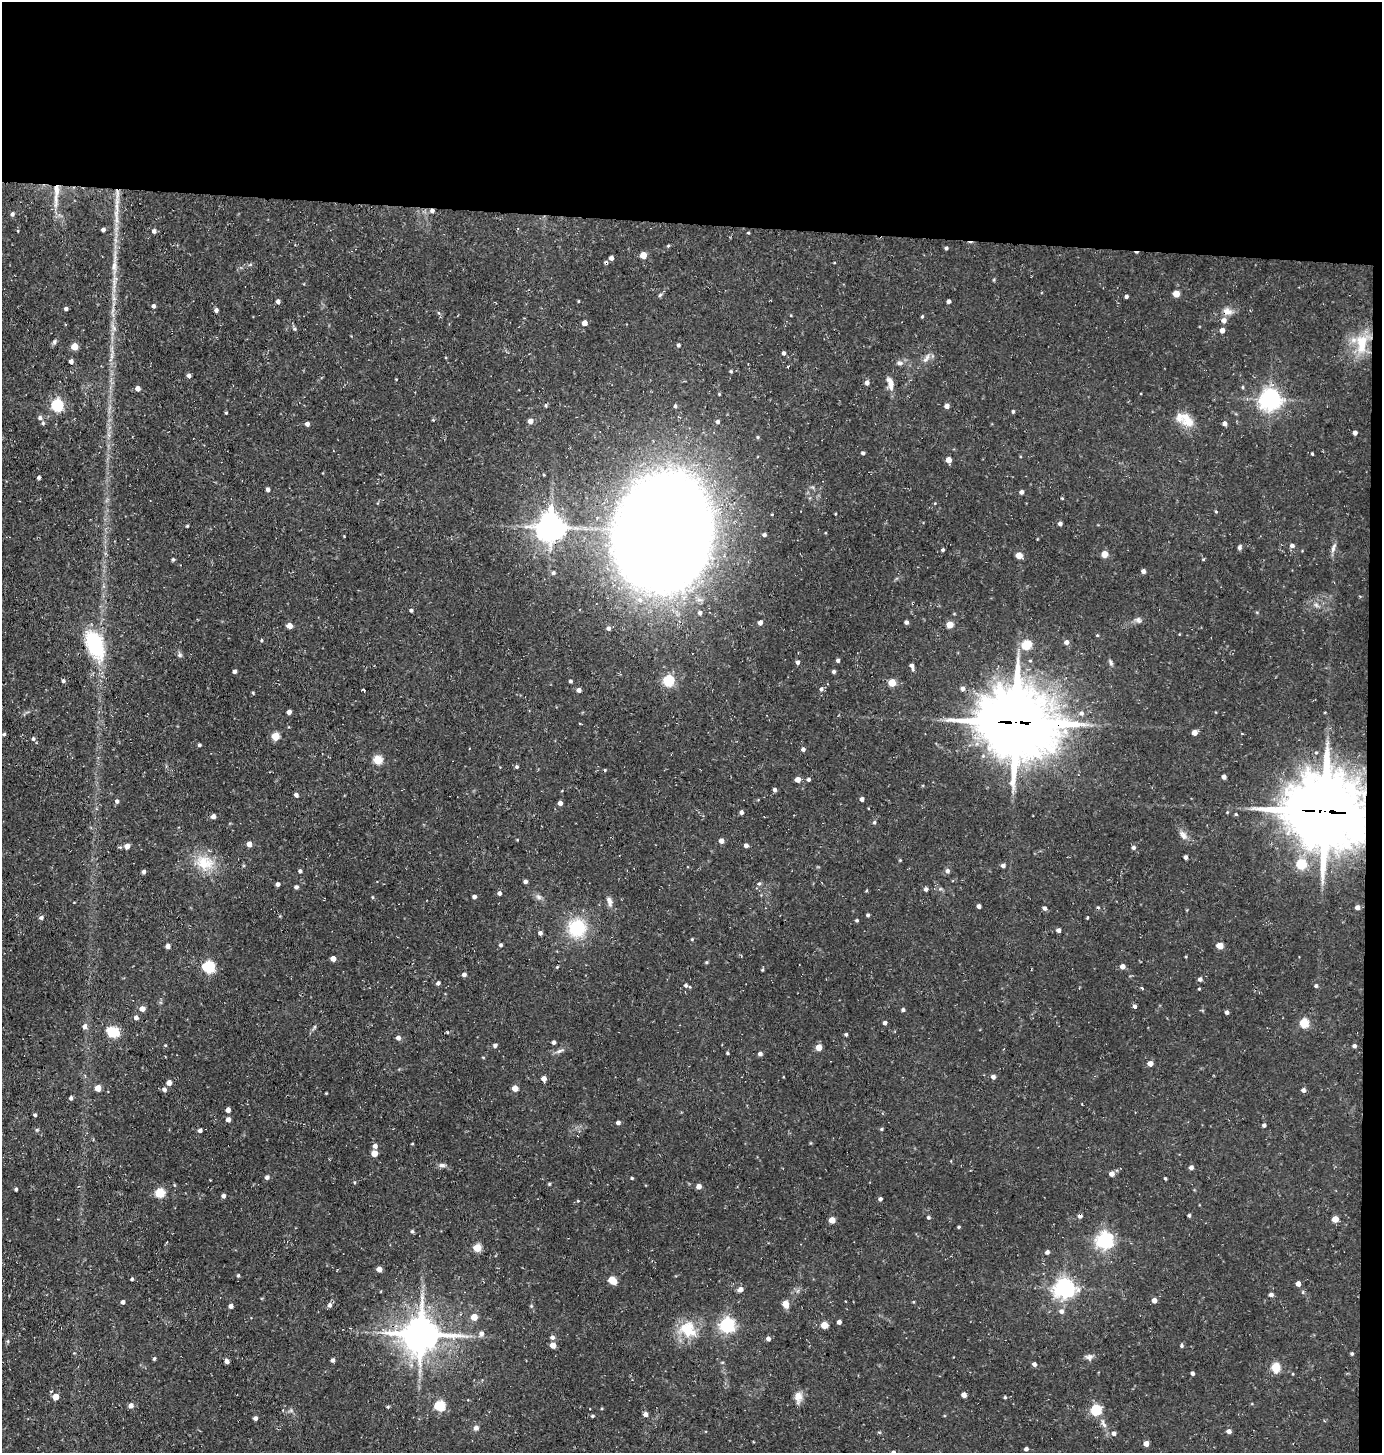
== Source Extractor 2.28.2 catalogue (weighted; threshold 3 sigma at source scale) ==
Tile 3 of 3 x 3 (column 3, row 1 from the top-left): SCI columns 2901-4280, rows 2905-4355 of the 4385 x 4355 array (HDU 1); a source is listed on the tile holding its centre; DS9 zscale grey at full resolution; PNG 1384 x 1455 px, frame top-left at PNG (2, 2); no overlay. Shown black and unused: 16% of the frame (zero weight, under 3 of 4 exposures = <1% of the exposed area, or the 3 px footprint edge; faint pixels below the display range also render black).
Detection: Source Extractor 2.28.2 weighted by HDU 2 'WHT'; one run over the whole footprint, this tile lists its part. Background 0.0929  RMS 0.0063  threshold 0.0282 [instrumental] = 3 sigma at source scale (4.5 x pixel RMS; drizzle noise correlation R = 1.50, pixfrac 1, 0.05/0.05 arcsec/px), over >= 5 px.
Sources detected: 314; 5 cosmic-ray / hot-pixel residue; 1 long thin detection or spike segment (spike, bleed or trail) — not listed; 5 inside a brighter listed object's ellipse — not listed separately; the other 303 listed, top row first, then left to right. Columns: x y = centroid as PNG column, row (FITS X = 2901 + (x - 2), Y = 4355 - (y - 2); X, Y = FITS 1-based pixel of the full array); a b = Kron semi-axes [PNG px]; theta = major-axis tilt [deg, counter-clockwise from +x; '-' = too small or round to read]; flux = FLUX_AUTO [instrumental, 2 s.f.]
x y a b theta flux
56 192 36 7 86 11
432 211 4 4 - 2.1
12 214 5 4 - 1.6
103 230 4 4 - 1.5
18 231 5 3 - 0.51
154 231 5 4 - 2
748 233 4 3 - 0.58
668 246 4 4 - 0.72
946 248 4 4 - 1.1
643 255 5 4 - 10
611 258 6 5 - 2.1
114 283 20 5 89 5
1176 294 4 4 - 11
660 295 7 4 45 1
1126 296 3 3 - 1.5
278 301 4 4 - 2.1
578 301 4 3 - 0.49
948 301 4 3 - 1.8
153 306 5 4 - 1.7
66 309 4 4 - 1.6
216 310 4 4 - 1.7
1227 311 13 9 -14 4.5
439 313 6 4 -70 0.85
922 316 4 3 - 0.73
1224 320 6 6 - 3.3
584 323 4 4 - 5.8
295 329 5 5 - 0.92
1222 330 4 4 - 3.7
54 342 7 5 75 1.3
1362 344 29 15 88 19
678 345 4 4 - 1.4
74 346 5 5 - 12
784 353 4 4 - 1.5
111 357 7 4 71 1.6
926 358 16 6 53 3.2
71 361 4 4 - 2
899 363 8 6 -4 1.8
731 371 5 4 - 0.84
189 375 4 4 - 1.9
867 383 5 4 - 2.5
890 384 19 7 -76 4.8
1243 387 5 3 - 0.7
138 388 4 4 - 3.9
1270 399 7 7 - 440
57 405 6 5 - 80
546 406 5 3 - 0.67
675 406 5 4 - 1.2
947 406 4 4 - 3
1013 412 4 3 - 0.93
226 413 3 3 - 0.65
40 418 6 5 - 1.8
433 420 4 4 - 0.6
530 421 4 4 - 4.4
717 422 5 5 - 1.6
1188 422 18 14 -30 9.6
43 423 5 5 - 0.99
307 424 4 4 - 2.4
1224 424 4 4 - 2.9
1355 433 4 4 - 2.5
758 437 5 4 - 0.79
863 453 4 3 - 1.2
1312 454 3 3 - 0.78
948 460 4 4 - 6.4
39 477 4 3 - 1.1
268 490 4 4 - 2
1021 492 4 4 - 1.9
1062 498 4 3 - 0.53
1216 512 4 3 - 0.56
1060 524 4 4 - 2
187 526 3 3 - 0.78
551 527 9 8 - 930
665 532 99 80 80 1500
764 535 4 3 - 1.5
1292 546 5 5 - 2
1239 547 6 5 - 1.4
1333 548 14 5 71 2.6
943 550 4 3 - 1
1104 554 6 6 - 4.8
1019 555 5 4 - 8.8
173 559 4 4 - 0.94
1203 559 4 4 - 0.64
1143 571 4 4 - 2.2
553 573 4 4 - 1
1316 605 7 5 -46 1.5
411 611 4 3 - 0.95
1138 620 9 8 - 2.1
906 622 4 4 - 1.9
760 623 4 4 - 3.1
950 625 5 5 - 13
289 626 5 4 - 5
608 629 5 5 - 1.8
1097 635 4 4 - 0.64
1066 642 5 5 - 2.8
94 645 33 17 -68 44
1026 645 5 5 - 39
180 655 7 6 - 1.5
838 660 4 4 - 1.5
798 662 4 4 - 1.8
1111 663 9 4 -73 1.4
911 665 6 5 - 2.3
235 671 4 4 - 1.5
834 671 4 4 - 1.5
63 681 4 4 - 1.2
570 681 4 3 - 1.2
668 681 5 5 - 58
892 683 5 5 - 17
821 689 5 4 - 1.7
963 689 6 5 - 2.1
363 690 4 3 - 1.5
579 690 4 4 - 2.8
253 693 4 3 - 0.62
289 712 4 4 - 2.8
1081 713 7 7 - 2.1
1016 722 25 23 -17 4400
1194 733 4 4 - 4.6
4 734 4 4 - 0.93
275 736 5 5 - 20
33 739 5 5 - 1.4
199 745 4 3 - 1.2
803 749 4 4 - 1.9
378 760 5 5 - 28
517 767 4 4 - 1.2
1224 777 4 4 - 2.8
808 779 5 4 - 1.4
798 780 5 4 - 5
775 790 4 3 - 1.8
296 795 5 4 - 1.5
862 799 4 4 - 2.5
117 801 4 4 - 1.7
560 803 4 4 - 2.5
1324 811 24 23 - 5400
741 812 4 4 - 2
1236 814 4 4 - 0.73
213 816 5 5 - 2.4
874 822 5 4 - 1.1
1183 835 13 7 -53 3.6
721 841 4 4 - 3.5
249 844 4 4 - 5.2
746 845 4 4 - 2.3
127 846 4 4 - 4.9
1133 847 5 5 - 1.5
1185 857 4 3 - 1.7
900 860 4 4 - 0.53
205 863 26 21 -22 18
1301 864 5 5 - 41
1003 865 4 4 - 2.2
300 871 5 4 - 1.1
947 871 6 5 - 1.9
144 872 4 4 - 1.9
525 882 4 4 - 1.8
759 883 6 5 - 1.2
278 884 4 4 - 1.8
296 887 4 4 - 1.8
926 889 4 4 - 1.9
866 891 4 3 - 0.58
499 893 4 4 - 1.9
372 897 4 4 - 0.66
474 897 4 4 - 1.7
538 897 9 6 -27 2.1
609 901 14 7 -71 3.2
979 906 4 4 - 2.3
1357 907 4 4 - 2.6
1045 908 5 4 - 1.6
868 915 4 4 - 0.92
41 918 5 4 - 1.6
1087 918 4 3 - 0.57
857 920 5 4 - 0.75
577 928 21 20 - 30
1058 930 4 4 - 2.2
540 933 4 4 - 2
692 939 4 4 - 0.67
500 945 4 4 - 1.3
168 946 4 4 - 3
1220 946 5 4 - 12
333 958 4 4 - 4.3
706 962 4 4 - 0.69
1122 966 5 5 - 3.3
209 967 6 5 - 69
557 967 3 3 - 0.59
762 970 4 4 - 0.69
464 974 4 4 - 2.2
1200 979 5 5 - 1.9
438 983 4 4 - 1.9
686 985 6 5 - 1.7
1316 986 5 4 - 1.1
1142 988 3 3 - 0.84
1199 989 3 3 - 0.54
1135 1006 4 4 - 1.7
142 1009 5 5 - 4.3
903 1010 4 4 - 1.3
1227 1012 4 3 - 1.8
136 1018 5 5 - 2.2
885 1023 4 4 - 1.9
1304 1023 5 5 - 34
84 1027 6 5 - 2.6
314 1027 6 4 70 0.91
113 1032 9 7 -11 17
846 1034 3 3 - 1.2
398 1038 5 5 - 2.6
554 1042 4 4 - 1.5
165 1045 4 4 - 0.58
495 1045 5 4 - 1.6
1354 1046 4 4 - 1.7
819 1047 4 4 - 8.6
559 1051 12 4 24 2
727 1053 3 3 - 0.85
760 1054 4 4 - 2.3
1150 1064 4 4 - 4.4
993 1077 4 4 - 2.4
544 1079 5 5 - 3.4
169 1083 4 4 - 4.2
98 1088 5 4 - 8.9
515 1088 4 4 - 7
164 1089 5 5 - 2.3
1303 1090 4 4 - 2
71 1098 4 4 - 1.4
228 1110 4 4 - 3.5
35 1115 4 3 - 1
228 1119 4 4 - 3.1
618 1123 4 4 - 2.2
1264 1125 4 4 - 1.6
881 1129 4 3 - 0.85
200 1130 4 4 - 1.9
412 1144 4 2 - 0.47
375 1146 4 4 - 2.7
374 1153 4 4 - 9.3
442 1165 9 6 -5 2
1191 1167 4 4 - 2.5
1112 1174 5 4 - 4
267 1177 6 5 - 1.7
632 1178 4 3 - 0.75
1165 1178 3 3 - 0.81
354 1182 4 4 - 0.74
549 1184 5 4 - 0.65
699 1186 4 4 - 4.3
16 1189 3 3 - 1.1
160 1193 5 5 - 38
224 1196 4 4 - 2
880 1199 4 4 - 1.8
578 1201 4 3 - 0.51
1189 1215 4 3 - 1.1
1080 1216 4 4 - 2.4
928 1217 4 4 - 1.1
1335 1219 4 4 - 9.6
832 1220 4 4 - 9.4
959 1227 4 3 - 0.75
412 1231 5 4 - 1
1105 1240 6 6 - 230
477 1248 5 5 - 23
1047 1252 4 4 - 2
379 1269 4 4 - 5.4
238 1275 5 4 - 0.96
132 1279 3 3 - 1
612 1280 6 5 - 19
1298 1284 4 4 - 3.9
1064 1288 7 6 - 360
740 1289 5 5 - 3.3
1271 1295 5 4 - 2.2
1154 1300 4 4 - 4.3
123 1302 4 4 - 1.9
786 1304 8 6 -69 4.5
330 1305 5 5 - 2.2
231 1306 4 4 - 2.3
531 1306 4 4 - 0.69
1061 1311 6 6 - 2.3
474 1317 5 4 - 11
839 1322 4 4 - 2.5
727 1325 6 6 - 160
824 1325 4 4 - 13
688 1330 26 20 -38 19
481 1333 8 7 - 2.5
421 1334 12 11 - 1500
552 1337 6 5 - 1.8
768 1339 5 4 - 2.2
553 1345 4 4 - 7.4
1181 1346 5 5 - 1
1352 1354 4 4 - 0.96
1089 1357 11 7 0 2.4
154 1359 4 3 - 1
332 1360 5 4 - 1.4
227 1361 4 4 - 2.4
1034 1364 5 4 - 2
1276 1367 5 5 - 32
1192 1373 3 3 - 1.6
964 1395 4 4 - 4.7
56 1397 5 4 - 9.3
798 1397 15 9 87 5
1005 1397 4 3 - 0.79
131 1405 6 6 - 2.7
440 1406 5 5 - 46
388 1407 4 3 - 0.75
1096 1410 5 5 - 56
645 1414 4 4 - 3.1
592 1416 4 3 - 1
255 1418 4 4 - 2.1
1103 1424 16 5 -63 3.4
476 1428 7 6 - 1.7
1229 1431 4 4 - 2.8
879 1432 6 3 -18 0.66
1114 1433 5 4 - 2.4
1146 1444 4 4 - 5.3
1026 1449 4 4 - 1.4
893 1452 5 4 - 1.3
Overlapping masked pixels (flux is a lower limit): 9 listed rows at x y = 56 192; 432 211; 1227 311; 551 527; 665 532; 1016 722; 1324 811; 1080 1216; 421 1334
Isophote crosses this tile's border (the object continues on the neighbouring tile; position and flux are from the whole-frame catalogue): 1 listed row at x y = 893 1452